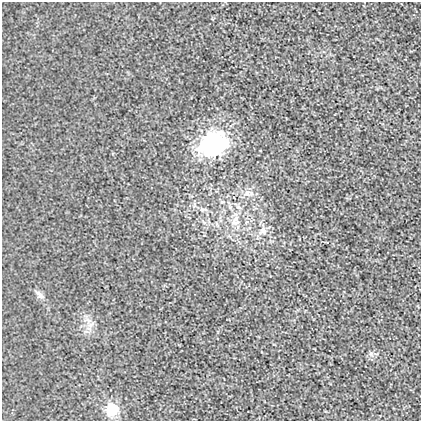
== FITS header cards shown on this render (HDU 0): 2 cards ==
NAXIS1  =                  419
NAXIS2  =                  419

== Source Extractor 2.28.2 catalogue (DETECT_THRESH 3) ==
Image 419 x 419 px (HDU 0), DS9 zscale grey, 1 PNG px = 1 image px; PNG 423 x 423 px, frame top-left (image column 1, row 419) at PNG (2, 2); no overlay
Background 0.00165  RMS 0.018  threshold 0.0531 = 3 sigma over >= 5 px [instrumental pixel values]
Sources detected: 12; all 12 listed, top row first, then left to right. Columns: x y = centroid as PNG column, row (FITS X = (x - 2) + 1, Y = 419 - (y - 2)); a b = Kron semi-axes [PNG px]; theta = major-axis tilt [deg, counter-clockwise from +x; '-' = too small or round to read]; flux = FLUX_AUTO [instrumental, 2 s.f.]
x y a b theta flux
213 144 29 23 21 130
247 193 12 8 22 7.5
238 207 6 5 - 2.7
202 210 10 5 15 2.7
235 222 11 7 -2 7.5
247 222 6 4 -18 1.8
263 230 12 9 -65 7.4
40 295 14 6 -51 5.3
88 320 9 6 -25 5.5
90 325 10 4 31 4.5
371 353 7 4 19 2.4
112 409 15 13 76 25